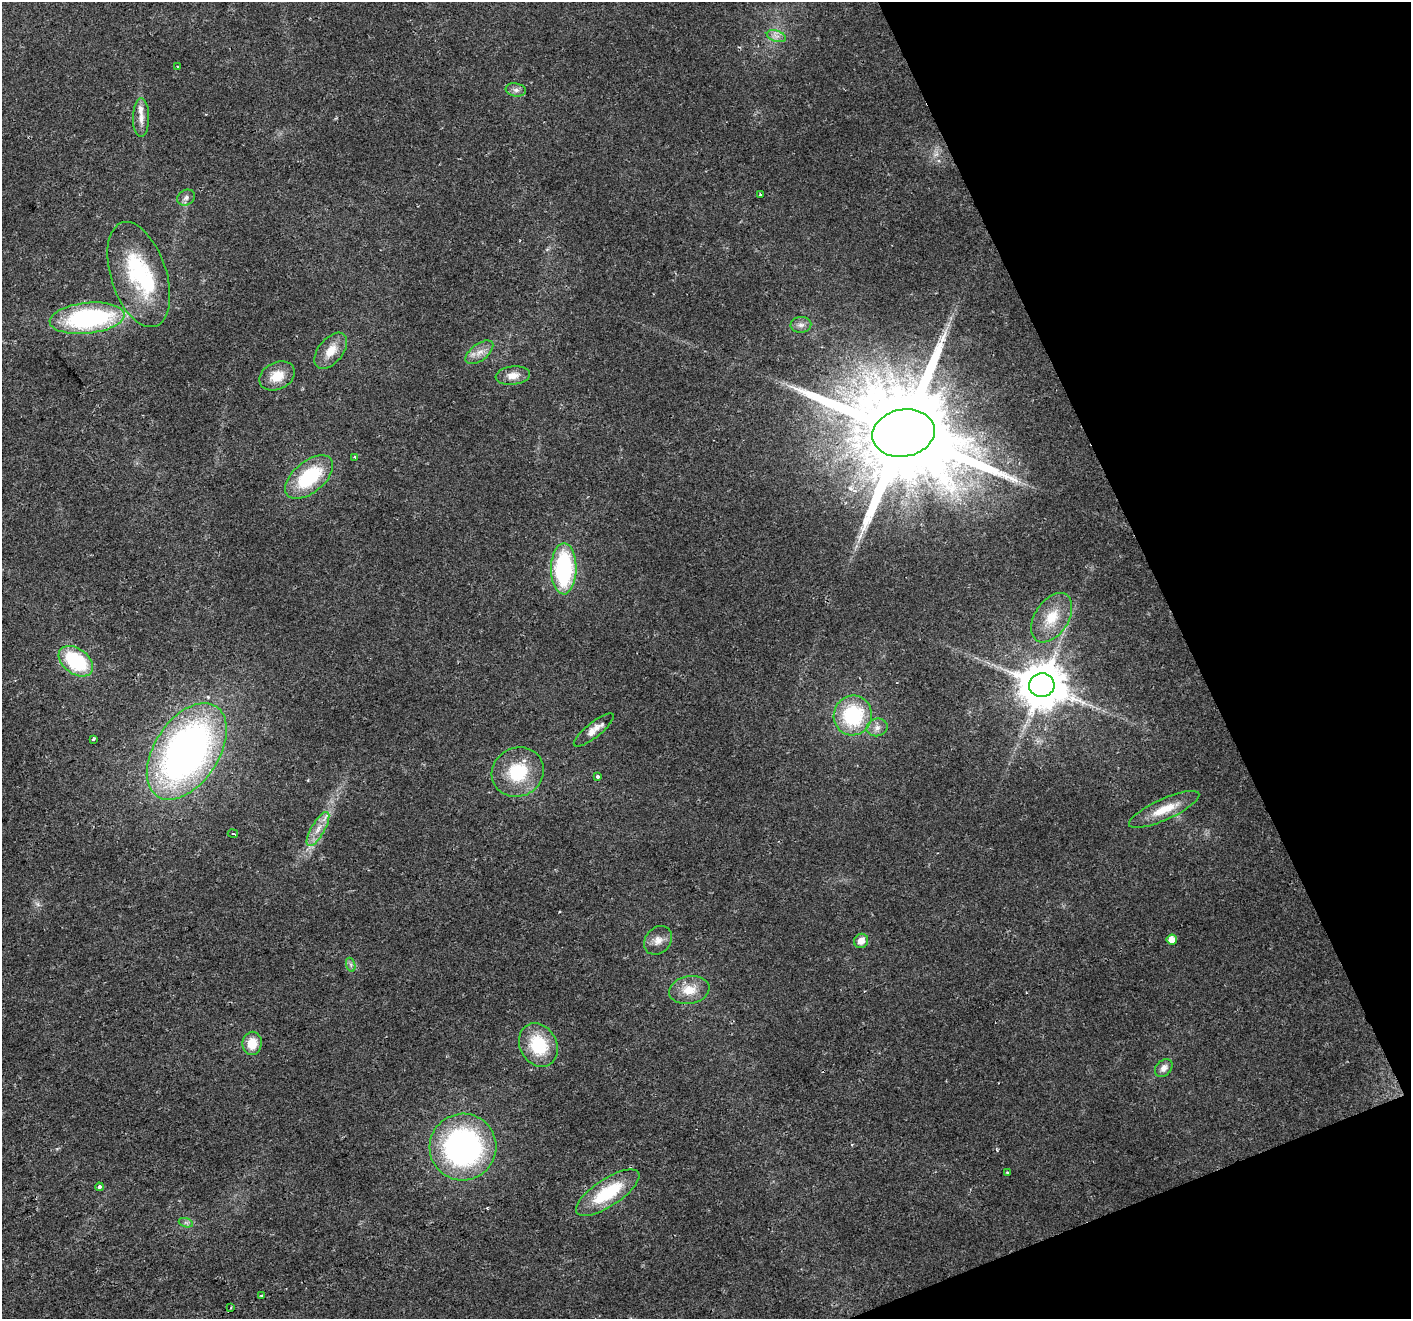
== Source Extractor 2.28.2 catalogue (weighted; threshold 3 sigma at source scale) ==
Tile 12 of 4 x 4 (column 4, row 3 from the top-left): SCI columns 4230-5638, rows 1462-2778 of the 5638 x 5498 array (HDU 1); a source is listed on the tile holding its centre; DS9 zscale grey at full resolution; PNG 1413 x 1321 px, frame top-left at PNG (2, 2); each listed source drawn as its Kron ellipse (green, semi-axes under 4 px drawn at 4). Shown black and unused: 19% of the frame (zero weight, under 2 of 3 exposures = <1% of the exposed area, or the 3 px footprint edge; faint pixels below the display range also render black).
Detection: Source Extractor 2.28.2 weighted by HDU 2 'WHT'; one run over the whole footprint, this tile lists its part. Background 0.026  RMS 0.0035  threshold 0.0158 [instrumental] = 3 sigma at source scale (4.5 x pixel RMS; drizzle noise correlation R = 1.50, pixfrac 1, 0.0396/0.0396 arcsec/px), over >= 5 px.
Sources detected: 48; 1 inside a brighter object's white glare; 1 cosmic-ray / hot-pixel residue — neither listed nor drawn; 1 inside a brighter listed object's ellipse — not listed separately; the other 45 listed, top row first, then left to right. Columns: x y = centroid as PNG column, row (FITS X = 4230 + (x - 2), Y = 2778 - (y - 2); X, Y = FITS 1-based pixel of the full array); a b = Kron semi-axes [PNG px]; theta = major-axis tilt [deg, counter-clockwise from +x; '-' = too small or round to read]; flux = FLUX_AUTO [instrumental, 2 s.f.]
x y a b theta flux
776 36 10 5 -18 1.6
178 66 3 2 - 0.6
516 90 10 6 -9 1.5
141 118 19 8 90 3.2
760 195 3 3 - 0.59
186 198 9 7 33 1.4
139 275 54 28 -72 33
87 318 38 15 6 57
801 325 10 8 4 1.8
331 351 21 12 51 5.6
479 352 16 8 37 3.1
277 376 19 13 25 6.5
513 376 17 9 7 3.4
903 433 31 23 11 12000
355 457 3 3 - 1
309 477 28 15 40 23
564 569 25 12 89 45
1052 618 27 17 57 9.9
76 661 19 12 -37 28
1042 685 13 12 - 1600
853 715 20 19 - 29
877 727 11 8 16 2.1
594 730 25 7 39 3.9
93 739 3 3 - 0.71
187 751 54 32 57 180
518 772 26 24 30 17
598 776 3 3 - 2.2
1164 809 38 10 24 8.8
318 829 19 6 60 3.9
233 834 5 2 - 0.42
1172 939 5 5 - 3.7
658 940 15 12 49 3.3
861 941 7 6 - 3.1
351 965 7 4 -72 0.92
689 990 20 13 10 6.8
252 1043 12 9 81 6.5
538 1045 23 18 -61 17
1164 1068 10 7 47 2.3
463 1147 33 33 - 91
1007 1173 3 3 - 0.57
99 1187 4 4 - 0.93
608 1193 37 13 33 21
186 1223 7 4 -19 0.84
261 1295 3 2 - 0.43
231 1308 3 3 - 0.5
Overlapping masked pixels (flux is a lower limit): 1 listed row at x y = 903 433